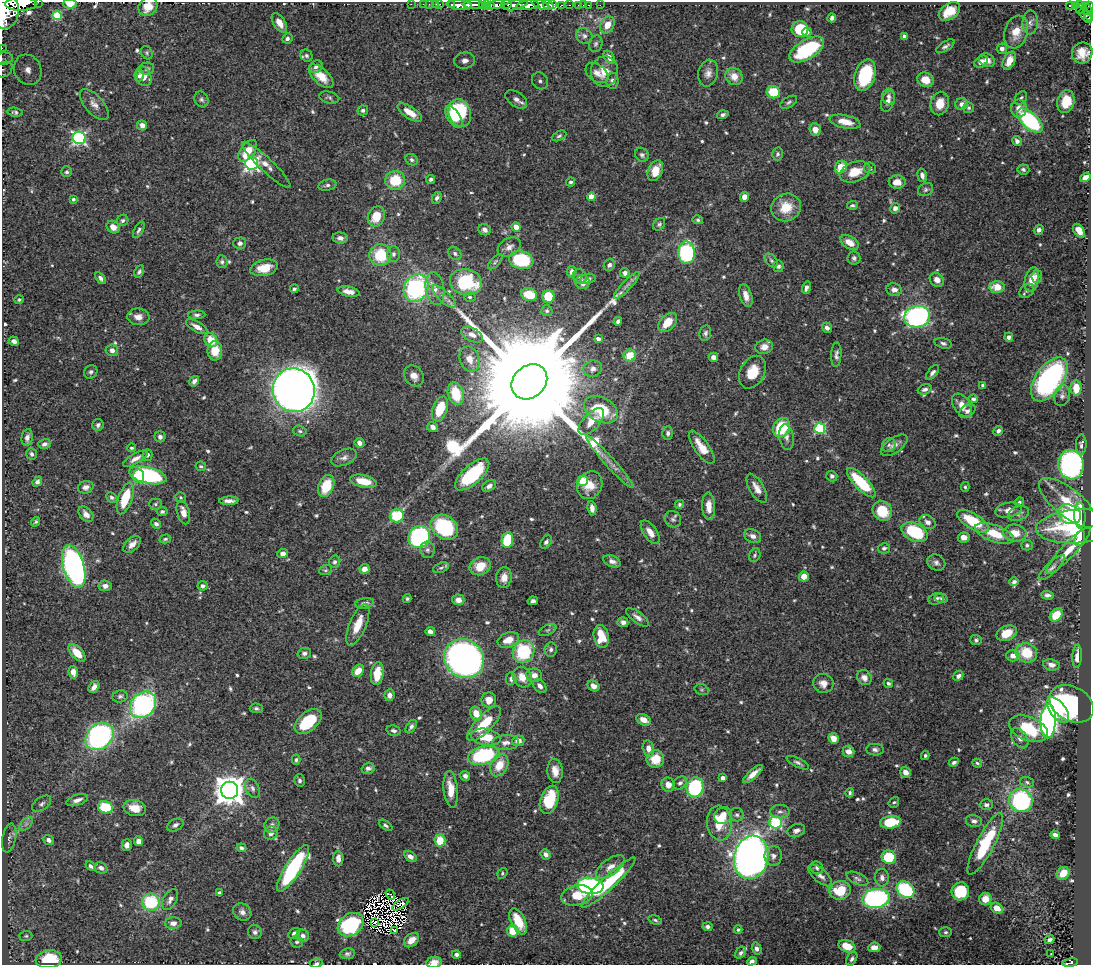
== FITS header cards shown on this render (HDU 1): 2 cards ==
NAXIS1  =                 1089
NAXIS2  =                  963

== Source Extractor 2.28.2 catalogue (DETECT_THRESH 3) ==
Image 1089 x 963 px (HDU 1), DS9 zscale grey, 1 PNG px = 1 image px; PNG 1093 x 967 px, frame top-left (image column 1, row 963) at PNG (2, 2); each listed source drawn as its Kron ellipse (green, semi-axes under 4 px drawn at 4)
Background 0.886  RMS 0.016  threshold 0.0481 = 3 sigma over >= 5 px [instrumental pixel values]
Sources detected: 685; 8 with non-positive FLUX_AUTO (blend fragments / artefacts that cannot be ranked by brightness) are neither listed nor drawn; of the other 677, the 500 brightest by FLUX_AUTO listed and drawn (177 fainter detections omitted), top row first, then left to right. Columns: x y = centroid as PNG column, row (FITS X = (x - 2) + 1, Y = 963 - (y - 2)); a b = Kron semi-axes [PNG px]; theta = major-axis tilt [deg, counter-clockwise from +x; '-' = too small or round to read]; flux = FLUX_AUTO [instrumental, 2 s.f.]
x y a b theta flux
38 2 2 2 - 38
21 4 16 6 1 2400
70 4 7 4 -1 4.6
411 4 2 2 - 11
423 4 2 2 - 6.4
429 4 2 2 - 10
436 4 3 2 - 23
440 4 2 2 - 4.9
506 4 5 2 - 220
540 4 9 3 -23 500
553 4 4 3 - 430
452 5 3 3 - 50
459 5 12 4 -4 1100
474 5 11 3 1 1100
482 5 4 3 - 75
486 5 4 3 - 97
496 5 9 4 13 850
515 5 13 4 13 560
528 5 11 4 6 2600
548 5 5 4 - 870
562 5 4 2 - 60
569 5 3 2 - 97
579 5 3 3 - 35
583 5 2 2 - 5.7
588 5 2 2 - 11
600 5 2 2 - 6.4
1075 5 4 3 - 94
1080 5 3 2 - 49
468 6 4 2 - 250
491 6 4 3 - 250
1070 6 4 3 - 82
148 7 10 8 43 20
1089 7 5 3 - 100
1082 8 6 3 50 73
6 11 18 12 84 6000
949 11 12 8 34 20
1088 11 9 3 -76 120
57 16 4 4 - 53
1086 16 8 4 -49 130
832 18 4 3 - 3.7
1089 18 5 2 - 99
279 23 11 6 -57 10
1030 23 12 7 86 5.4
607 25 9 6 60 14
800 29 8 8 - 41
807 32 5 4 - 3.3
1016 32 17 11 73 18
584 36 8 7 - 4.4
904 36 4 4 - 4.9
287 38 5 5 - 3.1
596 44 8 6 72 3.1
945 46 10 4 33 3.2
2 48 2 2 - 8.6
807 49 19 9 31 84
1002 49 5 5 - 4.2
147 53 7 5 -62 2
1082 53 11 10 - 16
306 56 6 5 - 2.4
609 57 7 4 -55 5.9
3 59 9 6 6 3.8
987 60 8 6 -26 6.7
465 61 10 8 11 9.1
1009 61 9 6 63 13
981 62 7 5 37 6.2
316 67 7 5 39 3.1
147 68 7 6 - 2.6
4 69 9 7 33 4.9
28 70 16 13 -64 19
604 71 15 13 80 17
597 73 13 8 -36 8
708 73 13 9 76 7.5
865 75 16 10 73 69
139 76 6 4 -86 2.7
144 76 10 7 -67 10
321 76 15 7 -42 16
734 76 9 8 - 12
926 80 8 7 - 16
540 81 9 7 -51 4.9
612 81 8 6 87 4.5
773 92 7 6 - 32
888 96 8 6 87 3.5
329 97 10 5 -14 2.5
1021 98 7 5 54 2.5
201 99 8 6 -62 2.9
516 99 12 7 -35 5.8
888 101 11 6 71 6.1
1066 101 11 8 76 30
789 102 9 5 32 2.6
94 104 19 9 -48 8.4
940 104 12 9 77 17
961 104 6 5 - 6.1
969 108 5 5 - 2.1
1019 108 9 8 - 10
363 110 5 5 - 2.9
15 112 7 4 -9 2.3
410 112 14 6 -33 15
460 113 14 11 -71 56
723 115 6 4 15 3
454 117 12 6 -56 29
1030 121 16 7 -42 140
845 122 16 6 -13 15
142 125 5 5 - 5.9
815 130 6 5 - 9
559 136 8 4 25 2.1
79 138 6 6 - 220
1017 141 5 4 - 3.6
248 151 12 7 53 20
778 154 6 5 - 2.5
642 155 7 6 - 3.1
412 160 7 5 -33 2.5
252 164 6 6 - 260
266 165 32 6 -43 11
841 167 7 5 52 24
870 168 6 5 - 2.7
1023 169 6 5 - 3.2
655 171 11 7 66 20
67 172 5 5 - 2.3
855 172 16 10 19 20
922 175 7 4 -76 4.5
1085 177 5 4 - 9.4
431 179 4 4 - 2.6
395 180 10 9 - 35
571 182 4 4 - 2.4
897 182 8 7 - 12
327 185 9 5 12 3.2
926 190 8 6 29 2.7
591 197 4 4 - 15
744 197 5 4 - 8.5
437 198 6 4 60 3.3
73 199 4 4 - 2.1
852 205 5 4 - 2.4
786 207 15 13 26 26
895 208 5 5 - 5.2
376 217 10 8 67 22
122 220 6 5 - 2.8
698 220 5 4 - 2.1
659 224 7 5 51 2.3
113 227 7 6 - 9.4
516 227 5 4 - 11
139 230 9 4 61 2.9
484 230 6 5 - 4.1
1039 230 5 4 - 3.7
1079 231 7 5 -56 12
340 238 8 5 -5 4.5
850 242 10 6 -34 10
240 243 6 6 - 4.2
509 247 12 8 30 6.4
455 253 7 5 -48 2.6
686 253 11 8 -88 140
394 254 8 6 88 3.3
380 255 11 11 - 44
854 258 6 6 - 3.1
521 260 12 9 -12 65
771 261 8 5 -49 2.7
222 262 6 5 - 2.6
495 262 9 4 46 2.3
609 265 6 5 - 3.7
778 266 6 5 - 2.5
264 268 14 8 13 20
139 272 6 4 61 2.6
572 272 6 5 - 5.1
625 273 5 4 - 4.5
1037 276 6 5 - 2.9
580 277 7 6 - 3.3
101 278 7 4 -52 3.2
588 279 7 5 8 3.2
937 280 8 6 -42 7.7
1032 280 13 7 77 17
466 282 16 13 -12 68
583 282 7 7 - 10
627 285 18 5 47 6.6
997 287 7 6 - 17
416 288 14 12 64 170
806 288 6 4 72 3.8
294 289 4 4 - 2.3
435 289 16 9 -81 10
894 290 8 6 -14 5.6
1027 291 8 6 42 2.9
349 292 11 5 -11 7.9
529 294 8 6 -18 24
548 296 6 6 - 28
746 296 11 6 -73 8.3
444 297 15 5 -44 6.7
470 297 6 4 -16 1.9
19 300 5 4 - 1.9
547 311 6 5 - 2.1
197 315 8 4 3 3
138 317 11 8 -5 8.9
917 317 13 11 11 310
618 321 4 4 - 3.2
668 323 11 7 46 19
197 327 12 5 -30 8.2
827 328 5 5 - 4.8
705 333 8 6 79 2.9
472 335 11 6 -28 7.3
1009 337 4 4 - 3.3
598 339 4 3 - 5.4
211 340 7 6 - 22
14 341 5 4 - 4.8
943 343 9 5 -16 2.9
764 347 9 7 16 9
112 350 6 5 - 5
215 351 9 7 -88 23
630 355 6 6 - 23
836 355 12 5 87 4
713 357 4 4 - 5.5
469 359 13 9 -70 12
593 369 9 8 - 5.1
91 372 7 6 - 2.8
752 372 17 12 62 22
932 373 9 4 51 4.1
414 376 11 9 -51 9.3
1049 379 25 13 55 240
194 381 5 4 - 4.5
529 382 19 16 42 75000
982 385 4 3 - 2.2
1076 388 7 5 -89 19
925 389 7 5 21 3.4
294 390 22 21 - 1600
456 394 11 7 -74 45
1062 396 10 8 79 4.6
973 399 5 3 - 2.8
962 405 13 8 -56 13
440 409 13 7 70 40
601 410 18 12 -29 56
967 411 9 6 37 3.9
591 422 16 8 47 16
98 425 6 5 - 3.1
433 427 5 5 - 5.5
782 428 10 8 61 52
820 428 5 5 - 110
300 431 7 5 -17 2.2
998 431 5 4 - 3.1
668 433 6 5 - 3.5
27 437 8 5 80 4.5
160 437 5 5 - 3.7
786 437 13 7 -81 5.7
360 443 5 4 - 5.6
44 444 6 5 - 3.6
889 445 7 6 - 2.8
894 445 15 7 35 7
1081 445 10 5 88 3.6
702 447 19 7 -54 18
132 448 4 4 - 1.9
31 454 6 5 - 2.6
148 455 6 5 - 2.6
344 457 13 7 23 5.2
135 459 14 5 30 6.6
610 462 35 5 -48 12
1071 465 15 13 -78 210
201 466 5 4 - 1.9
472 474 21 9 42 81
148 475 19 8 -13 160
138 476 6 6 - 28
832 476 5 5 - 2.9
364 481 13 6 -12 20
583 481 5 5 - 50
37 482 5 4 - 3.1
861 483 19 6 -46 68
590 485 14 12 62 19
326 486 11 7 67 33
489 486 7 5 34 4.5
86 487 8 6 13 5
965 487 5 4 - 1.8
757 488 16 7 -60 10
112 497 6 4 -43 2.3
125 498 16 6 71 38
181 498 6 5 - 2
229 501 9 4 1 6.2
1019 502 5 4 - 2.2
1068 503 35 14 -39 36
155 504 6 5 - 2.3
679 504 4 4 - 2.3
709 506 14 6 -88 12
592 508 7 4 -84 6.6
1008 510 13 7 10 8.2
882 511 10 9 - 31
162 512 5 4 - 2.3
183 512 12 6 -75 10
1018 513 10 7 22 3.8
86 514 9 6 -46 6.4
1069 514 12 9 -24 45
1080 515 13 5 -88 22
397 516 7 6 - 62
673 519 8 7 - 3.5
973 521 18 7 -31 50
36 522 5 4 - 1.9
928 522 8 6 -31 5.8
156 524 5 4 - 2.8
1078 526 42 17 4 110
444 527 14 11 -34 94
650 532 13 6 -56 11
915 532 14 8 -25 79
994 533 20 8 -20 31
1015 533 11 8 -7 18
753 536 9 6 -25 5.6
419 537 11 10 - 180
964 537 6 5 - 8.6
1080 538 8 5 72 13
165 539 6 3 16 1.9
507 540 8 5 81 48
546 542 7 5 53 3.2
132 544 10 6 43 9.2
1027 545 5 5 - 2.4
884 548 6 5 - 2.8
427 550 8 7 - 3.7
1068 551 31 7 46 19
283 553 5 4 - 5
755 555 7 5 67 2.1
612 561 9 5 -22 5.6
335 562 6 5 - 2.7
936 563 9 8 - 4.2
74 566 22 10 -74 400
480 566 11 8 24 18
441 568 8 5 20 2.3
1052 568 17 5 43 4.8
364 569 5 5 - 7.3
325 570 6 5 - 1.9
804 576 5 5 - 12
504 577 10 7 83 9.3
1014 582 5 4 - 3.4
105 586 6 5 - 5.2
203 586 5 4 - 3.2
1047 595 6 4 -4 3.3
941 598 7 4 -12 2.2
407 599 4 4 - 1.9
936 599 8 5 18 3.7
458 600 6 5 - 6.8
533 601 5 4 - 3.3
365 603 9 5 8 4.1
1056 615 7 5 47 21
637 617 13 5 -36 5.4
623 622 5 5 - 4.6
358 625 22 8 67 19
548 630 9 5 26 2.6
430 631 5 4 - 4
1007 633 11 7 24 21
601 636 11 7 -79 28
508 640 11 7 22 13
976 640 5 5 - 2.3
551 649 7 6 - 3.2
524 652 12 10 53 75
77 653 11 6 -47 15
304 653 7 5 12 3.4
1026 653 11 9 -26 35
1013 656 6 6 - 8.8
1077 656 12 4 86 8.3
464 658 20 18 -37 620
1051 665 8 5 -8 6.4
358 671 7 5 55 14
73 672 6 4 -82 9.3
377 674 11 6 83 25
534 675 8 6 -6 8.5
958 676 5 4 - 3.6
522 677 11 9 -55 13
864 678 8 7 - 6.6
511 679 6 5 - 3.1
823 683 10 9 - 8.6
888 683 4 4 - 2.6
540 686 8 5 -49 5.4
593 686 6 5 - 7.7
94 687 6 4 52 5.8
702 690 7 5 -17 1.9
389 695 6 5 - 5.6
120 696 7 6 - 2.8
489 700 7 7 - 10
1072 704 23 17 -31 140
143 705 14 11 46 200
256 708 6 5 - 2.3
1058 710 15 8 -52 40
476 714 7 5 -66 14
644 720 7 5 -26 10
1048 721 17 7 88 510
308 722 16 9 40 44
484 724 23 8 46 35
411 726 7 4 57 3
1028 729 20 12 -22 50
394 731 7 5 -13 3.7
99 736 15 12 41 270
486 737 15 8 -9 24
833 738 6 4 -66 12
1020 738 11 7 -56 6.4
518 741 6 5 - 7.8
506 743 13 7 2 7.1
648 748 8 5 -75 7.3
875 750 9 5 -3 3.6
848 751 6 5 - 9.1
484 755 16 9 14 110
925 755 4 4 - 1.9
655 759 9 8 - 19
296 760 5 3 - 2
954 762 5 4 - 2.9
798 763 12 4 -26 3.4
977 763 5 4 - 1.9
499 765 12 8 62 20
368 768 6 5 - 3.7
555 771 12 7 -85 11
905 772 6 5 - 7.8
753 774 13 4 41 9.5
465 776 5 5 - 4.2
723 778 4 4 - 5.8
300 780 6 5 - 2.9
1027 782 7 5 -18 2.4
680 783 7 5 37 3.3
668 785 7 6 - 8.5
695 787 10 8 75 110
252 788 10 6 -65 4.6
451 789 18 7 -85 19
230 790 8 8 - 1900
850 793 4 3 - 2.1
77 800 11 5 19 6.4
549 800 14 8 71 47
1021 801 12 11 - 160
894 802 6 4 51 1.9
42 804 11 6 35 4.2
986 805 6 5 - 2.9
105 807 7 6 - 52
135 808 11 8 -13 16
780 812 10 7 0 4
723 815 9 8 - 13
737 815 7 6 - 3.1
974 821 8 6 -12 3.7
776 822 6 6 - 92
891 822 10 6 7 53
719 823 17 12 -83 30
26 824 8 5 45 3.2
175 825 9 5 28 3.7
272 825 8 7 - 4.3
386 825 7 4 -36 2.4
796 831 9 6 21 5.1
271 833 7 6 - 7.1
1055 835 5 4 - 4.3
9 838 14 6 79 5.1
49 840 5 4 - 4.6
440 840 6 5 - 28
138 841 5 4 - 5
985 844 34 9 62 66
127 845 6 5 - 5.8
241 848 5 4 - 3
546 854 5 4 - 4.2
773 856 10 8 84 5.7
410 857 7 5 -34 6.1
751 857 22 17 78 820
889 857 7 6 - 46
338 859 8 5 -88 6.9
91 866 6 4 -48 2.9
610 867 17 8 35 10
101 868 6 5 - 4.5
293 868 27 8 57 150
817 868 7 6 - 2.7
502 873 5 4 - 1.8
1063 873 7 6 - 16
820 875 14 6 -42 6.5
882 878 9 7 -89 4.6
857 879 11 5 -24 3.5
609 883 36 6 43 73
590 886 13 8 -6 220
840 890 11 9 14 33
905 890 9 7 -36 81
960 891 9 9 - 44
220 893 4 3 - 3.4
390 895 5 3 - 2.9
577 895 16 10 11 26
876 898 14 9 7 220
170 899 11 6 60 5.2
985 899 6 6 - 13
151 902 9 8 - 78
401 904 10 3 32 2.9
997 908 7 5 -31 13
242 912 10 8 -37 5.3
655 920 7 4 -17 2.1
518 921 14 7 -65 30
374 922 3 2 - 2.8
173 923 8 6 2 5.5
351 925 14 10 33 100
707 927 5 4 - 3.4
394 930 4 2 - 2.2
738 930 4 4 - 1.9
513 931 6 5 - 29
255 932 7 6 - 3.6
946 932 6 5 - 2.2
294 933 6 4 39 4.2
26 936 6 5 - 2.1
303 936 6 6 - 4.7
411 940 9 6 41 9.9
1049 940 5 3 - 3.7
297 942 6 5 - 2.1
847 946 8 6 -20 20
874 947 6 5 - 8.9
757 949 6 4 -72 3.7
741 953 6 5 - 2.8
347 954 7 5 6 2.8
456 954 4 4 - 3.2
1051 954 3 2 - 3.6
49 959 13 9 7 35
852 959 7 5 62 3.2
752 961 5 4 - 3.2
434 962 8 5 9 11
316 963 7 4 6 2
1070 963 8 4 9 90
At the frame edge (FLAGS 8, measured only in part): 12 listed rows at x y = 38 2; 21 4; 70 4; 148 7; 1089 7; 6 11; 2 48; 3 59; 4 69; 434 962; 316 963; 1070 963
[177 fainter detections neither listed nor drawn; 8 non-positive-flux detections neither listed nor drawn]